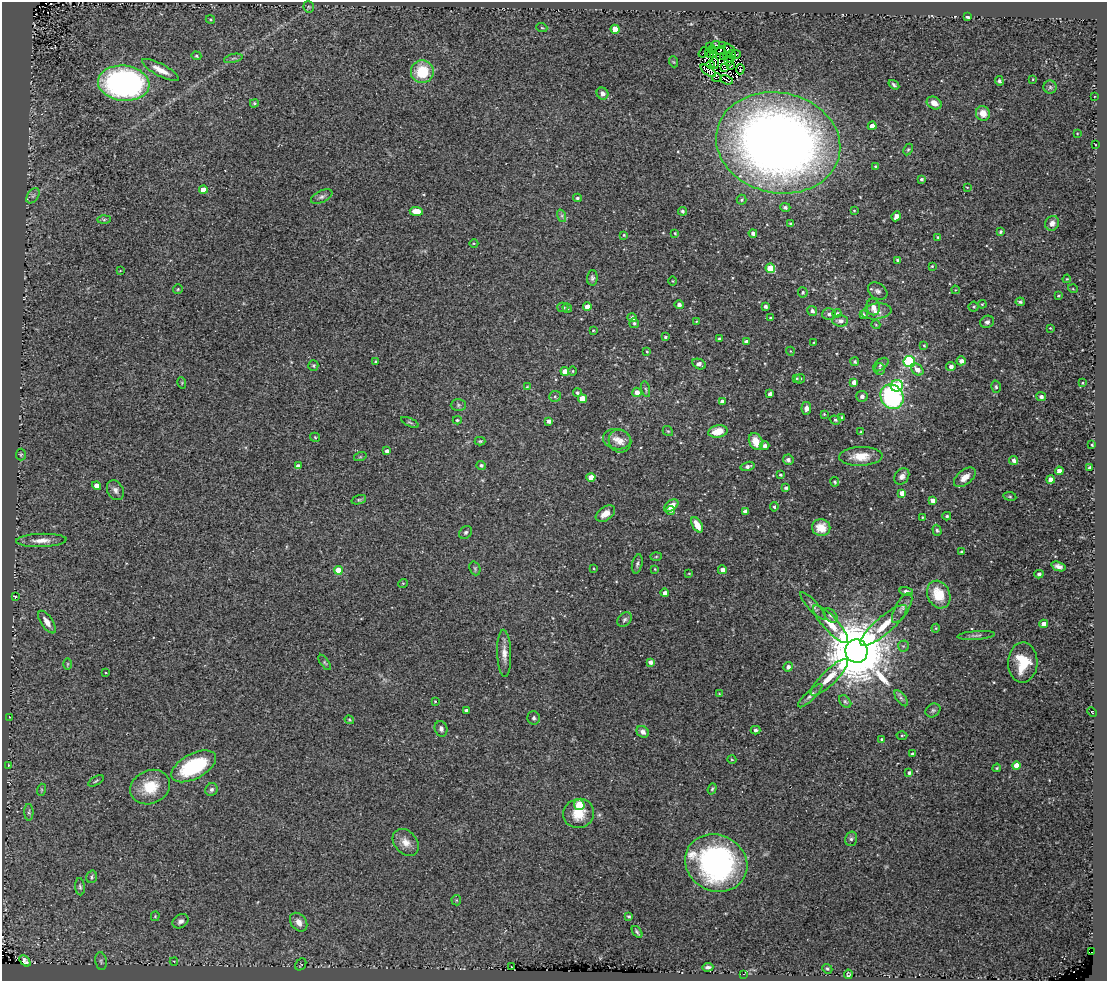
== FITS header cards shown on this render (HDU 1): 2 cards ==
NAXIS1  =                 1105
NAXIS2  =                  979

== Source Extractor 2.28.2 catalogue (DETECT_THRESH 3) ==
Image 1105 x 979 px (HDU 1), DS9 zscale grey, 1 PNG px = 1 image px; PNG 1109 x 983 px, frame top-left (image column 1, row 979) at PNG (2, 2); each listed source drawn as its Kron ellipse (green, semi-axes under 4 px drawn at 4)
Background 0.148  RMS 0.025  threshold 0.0745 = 3 sigma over >= 5 px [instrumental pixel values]
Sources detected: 290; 5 with non-positive FLUX_AUTO (blend fragments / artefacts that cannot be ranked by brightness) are neither listed nor drawn; the other 285 listed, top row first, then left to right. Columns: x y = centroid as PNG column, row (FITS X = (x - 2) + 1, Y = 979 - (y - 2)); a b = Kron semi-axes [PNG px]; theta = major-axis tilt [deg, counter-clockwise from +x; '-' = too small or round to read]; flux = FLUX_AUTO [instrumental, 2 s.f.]
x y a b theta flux
309 7 6 5 - 2.7
967 17 3 3 - 3.6
210 19 5 4 - 2.3
542 28 5 3 - 1.8
615 29 4 4 - 31
716 45 4 2 - 3.6
722 45 3 2 - 1.8
709 46 3 2 - 0.082
712 49 2 2 - 2.9
729 49 6 3 -29 3.3
720 51 4 2 - 1.7
703 52 6 2 56 19
709 53 5 2 - 2.6
732 54 4 2 - 2.5
714 55 2 2 - 1.3
736 55 5 4 - 4.8
196 56 5 4 - 2
724 57 4 2 - 1.6
729 57 6 3 -36 0.41
233 58 9 4 13 3.6
729 61 3 2 - 0.95
674 62 5 3 - 1.4
715 63 6 2 -88 4.3
711 65 4 2 - 2.3
730 65 4 3 - 0.75
724 67 3 3 - 3.4
740 69 5 2 - 1.6
160 70 21 6 -28 17
708 71 9 4 -34 0.88
422 72 11 11 - 61
717 78 5 2 - 1.4
1033 79 4 2 - 1.1
727 80 6 3 -21 4.2
999 81 5 4 - 3.9
124 83 26 17 -6 440
894 85 6 4 -35 3.3
1050 87 6 6 - 4.4
602 94 6 5 - 8.2
1094 96 2 2 - 1.3
254 103 4 3 - 1.9
934 103 8 6 -29 14
983 113 7 7 - 19
872 126 4 4 - 11
1077 133 3 2 - 1
778 143 62 50 -12 1800
1095 144 3 2 - 1.1
908 149 6 4 62 2.2
875 166 4 3 - 1.7
921 179 3 3 - 2.6
967 187 3 2 - 1.1
203 190 4 4 - 18
33 196 8 5 54 4.6
322 196 11 5 26 5.6
577 198 4 3 - 2.6
742 200 5 5 - 2.6
785 207 5 4 - 3.9
416 211 7 4 -4 23
682 211 4 4 - 4.2
854 211 3 3 - 1.5
562 216 6 4 -72 3.5
896 216 5 4 - 8.8
104 219 6 4 1 2.8
1052 223 7 6 - 8.7
790 224 3 3 - 2
1000 232 4 3 - 3
675 233 3 3 - 1.8
753 233 4 4 - 5.6
624 235 4 3 - 1.6
938 237 3 3 - 2.2
474 243 4 3 - 1.5
898 260 3 3 - 2.8
932 266 3 2 - 1.6
770 268 5 4 - 69
120 271 3 2 - 0.92
592 278 8 5 88 4
1067 279 4 3 - 1.6
672 281 5 3 - 1.4
178 289 5 5 - 2
1073 289 5 3 - 1.4
955 290 4 2 - 1.1
878 291 10 7 -31 6
803 292 5 5 - 3
1058 296 4 3 - 1.7
1020 302 4 3 - 3.2
982 304 4 3 - 1.5
679 305 4 4 - 5.7
765 306 3 3 - 4.9
563 307 5 5 - 3.8
587 307 4 4 - 20
873 307 8 7 - 9.3
974 307 5 5 - 2.4
567 308 5 4 - 2.1
812 311 5 5 - 4.7
877 311 15 8 7 14
837 313 4 4 - 3.1
829 314 7 6 - 5.8
863 315 4 3 - 4.6
632 318 4 4 - 5.3
770 318 3 3 - 2.1
696 321 3 3 - 1.4
840 321 8 5 -3 6.8
987 322 7 6 - 4.2
634 323 5 5 - 2.9
876 325 4 3 - 1.4
1050 328 3 2 - 1.3
593 330 3 2 - 1.4
665 337 4 3 - 2.4
719 339 3 3 - 3.7
747 342 4 4 - 10
814 342 4 2 - 1.2
924 346 3 3 - 1.5
790 351 4 3 - 1.3
647 352 4 3 - 1.5
961 361 4 4 - 7.4
376 362 4 3 - 1.8
855 362 4 4 - 3.3
909 362 6 5 - 180
699 364 7 5 -26 9.1
313 365 5 5 - 2.5
881 365 9 5 38 4
951 367 4 4 - 7.3
879 369 6 5 - 3.9
917 370 7 5 -42 10
565 371 4 4 - 17
573 371 5 3 - 1.7
796 378 4 3 - 2.1
800 379 5 4 - 2.6
854 382 4 4 - 9.5
182 383 6 3 -73 2
1082 383 3 3 - 1.6
897 386 6 5 - 100
527 387 3 3 - 1.5
996 387 6 4 -75 3
646 389 8 3 -76 2.3
637 392 5 4 - 11
577 393 4 4 - 2.9
770 394 4 4 - 6.1
555 396 6 5 - 2.8
862 396 5 5 - 6.8
1041 396 5 4 - 6.3
892 397 13 11 -60 240
582 399 4 4 - 30
722 401 4 3 - 6.1
458 405 7 6 - 3.8
806 408 6 5 - 7
824 414 3 3 - 1.4
841 417 4 4 - 2.4
457 420 4 4 - 1.9
835 420 6 4 -19 2.5
549 421 4 4 - 6.8
410 422 9 3 -24 2.4
668 431 5 4 - 2
718 431 9 6 11 28
861 432 4 4 - 1.8
315 437 5 4 - 1.9
617 439 14 10 -10 15
480 441 5 3 - 2.1
620 441 11 11 - 14
756 441 9 6 -64 26
1092 445 3 3 - 1.6
765 446 5 4 - 5.8
387 451 4 3 - 5.2
21 454 6 5 - 2.4
861 456 22 9 2 30
360 457 6 4 18 2.2
788 460 5 5 - 4.6
1014 460 4 4 - 5.7
481 465 4 4 - 3.4
298 466 4 4 - 7.4
748 466 7 4 16 5.6
1089 467 4 3 - 3.5
1059 471 4 4 - 11
780 475 4 3 - 2.4
902 476 9 6 54 7.7
591 477 4 4 - 25
965 477 13 7 38 15
1051 480 4 4 - 15
835 482 5 4 - 2.9
96 486 4 4 - 9.4
786 488 3 3 - 3.5
115 490 10 8 -61 7.5
902 493 4 4 - 15
1010 496 6 3 -9 2
359 500 7 4 18 2.4
932 500 4 4 - 9.3
671 506 8 5 35 16
774 507 5 4 - 3
670 511 4 4 - 3.1
745 511 4 4 - 5.3
605 514 11 6 34 14
947 516 4 3 - 2.5
922 517 4 3 - 1.4
697 525 8 5 -60 22
821 528 9 8 - 27
937 530 6 4 -72 2.8
466 532 7 5 44 3.6
41 540 25 6 2 18
961 551 3 3 - 1.7
656 557 6 4 2 1.9
637 564 10 5 76 3.9
1058 566 7 4 -19 7.1
475 568 7 5 -70 2.7
593 568 2 2 - 1.3
655 569 3 2 - 1.3
338 570 4 4 - 39
722 570 4 4 - 8.8
689 573 4 3 - 1.3
1039 574 4 4 - 4.9
403 583 5 3 - 1.4
906 592 7 4 -16 6.2
665 593 4 4 - 8.1
939 595 14 11 -65 43
15 597 4 3 - 2.3
813 606 18 5 -47 6.9
902 608 16 6 60 8.5
830 615 8 5 -46 4.1
625 620 8 6 45 4.3
47 622 13 6 -56 15
831 624 24 7 -48 26
1044 624 4 4 - 18
884 625 30 8 41 33
936 628 4 4 - 1.7
976 635 18 4 4 6
903 646 5 5 - 2.7
857 651 11 11 - 19000
504 653 23 7 -88 15
325 662 9 4 -55 2.5
650 662 4 4 - 7.5
1023 662 20 14 88 61
67 664 6 4 89 2
788 667 5 4 - 7.3
106 673 2 2 - 1.3
829 677 25 7 44 26
719 694 4 3 - 1.3
810 696 16 4 43 6.3
901 698 9 4 -54 4.1
435 701 4 4 - 1.5
845 701 7 5 -48 3.1
466 710 3 3 - 3.6
933 710 8 6 36 3.9
1092 712 5 3 - 1.4
9 718 4 2 - 1.1
534 718 7 6 - 4.1
349 720 5 3 - 1.7
441 729 8 6 -73 5.2
756 730 5 4 - 3.4
643 732 7 5 -38 7.2
902 735 5 3 - 1.6
882 739 3 3 - 2.8
912 754 4 3 - 3.2
732 760 4 3 - 1.3
8 765 3 2 - 1.1
1016 765 4 4 - 20
194 766 24 12 28 130
997 768 4 3 - 2
909 773 4 3 - 4.6
96 781 8 3 30 2.2
150 787 20 16 24 46
211 789 6 6 - 4.4
712 789 6 4 71 2.4
41 790 6 4 72 1.9
579 805 5 5 - 77
29 812 8 4 -89 2.9
579 813 15 14 - 35
851 839 7 6 - 4.3
406 842 15 11 -49 17
716 863 32 28 -25 370
92 877 6 5 - 3.1
80 887 8 5 -84 3.7
456 900 5 5 - 2
155 916 5 4 - 1.9
629 916 3 3 - 2.5
180 921 8 6 32 7.2
299 922 10 7 -53 12
637 932 7 3 -54 2.9
1092 952 3 2 - 5.3
25 961 7 4 -47 4.5
101 961 9 5 -80 4.1
174 961 4 3 - 1.3
301 964 6 5 - 2.7
511 967 2 2 - 0.92
708 967 5 3 - 3.9
827 969 5 4 - 2.7
744 974 3 2 - 14
848 974 5 4 - 2.4
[5 non-positive-flux detections neither listed nor drawn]